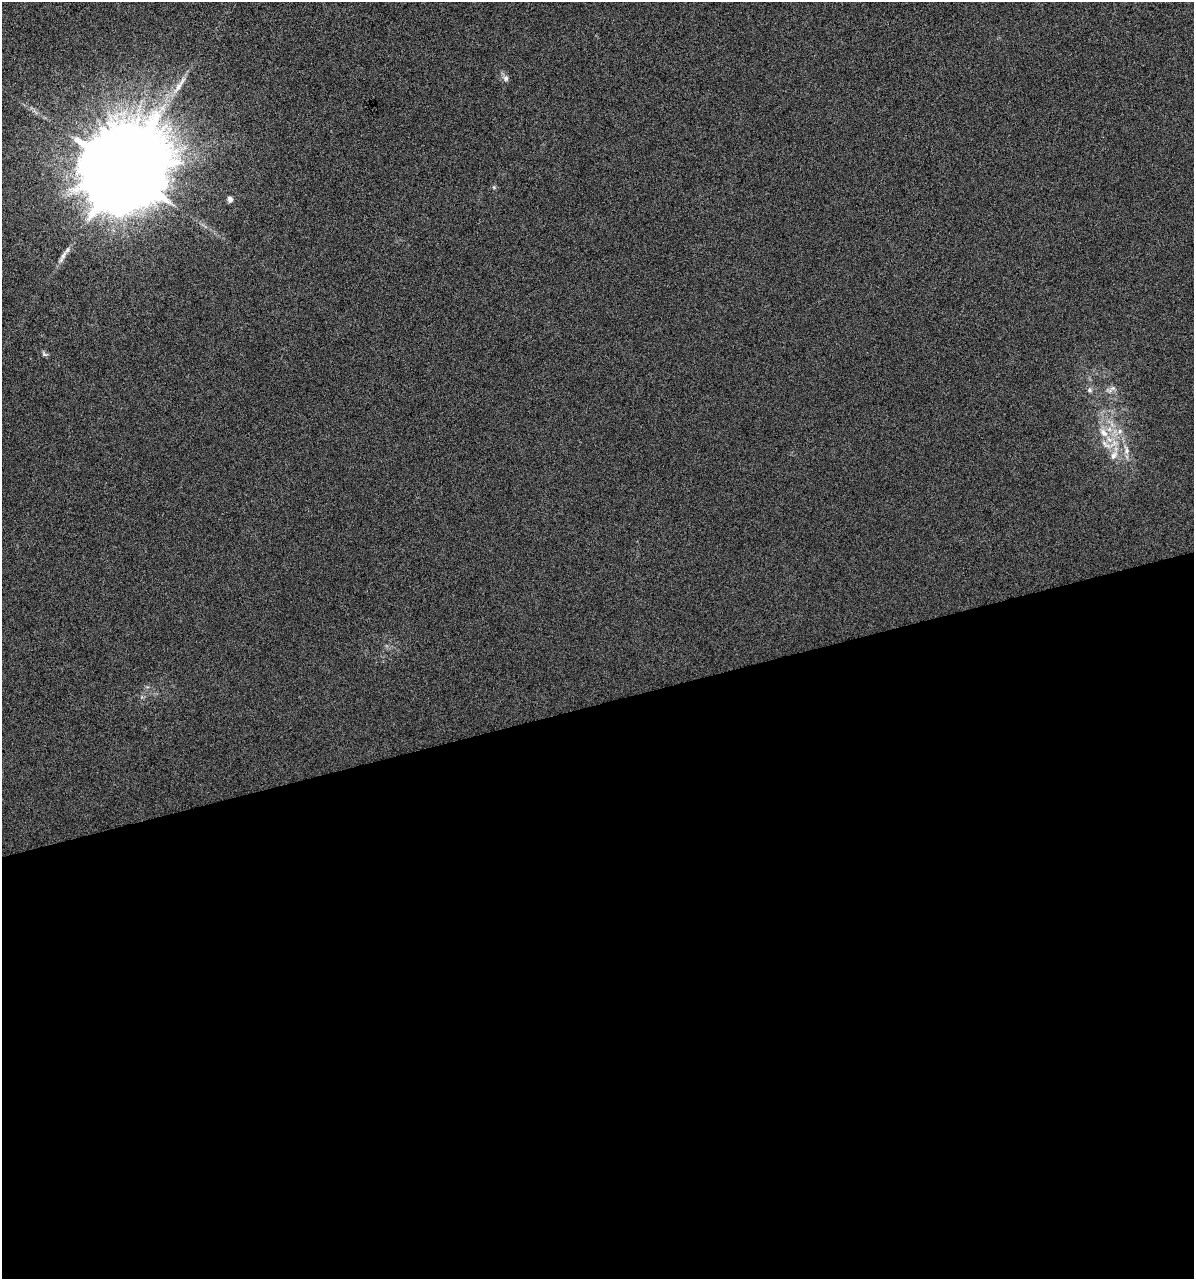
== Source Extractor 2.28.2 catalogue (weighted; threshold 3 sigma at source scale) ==
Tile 15 of 4 x 4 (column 3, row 4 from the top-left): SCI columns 2477-3668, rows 1-1277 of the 4903 x 5108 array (HDU 1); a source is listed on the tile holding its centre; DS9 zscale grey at full resolution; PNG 1196 x 1281 px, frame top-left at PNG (2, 2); no overlay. Shown black and unused: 45% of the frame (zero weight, under 3 of 6 exposures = <1% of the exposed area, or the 3 px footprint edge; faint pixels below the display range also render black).
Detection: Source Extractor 2.28.2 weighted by HDU 2 'WHT'; one run over the whole footprint, this tile lists its part. Background 4.23e-04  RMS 0.0027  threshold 0.0109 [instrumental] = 3 sigma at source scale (4.09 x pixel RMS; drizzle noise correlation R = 1.36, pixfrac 0.8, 0.0396/0.0396 arcsec/px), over >= 5 px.
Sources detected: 14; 1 long thin detection or spike segment (spike, bleed or trail) — not listed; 1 inside a brighter listed object's ellipse — not listed separately; the other 12 listed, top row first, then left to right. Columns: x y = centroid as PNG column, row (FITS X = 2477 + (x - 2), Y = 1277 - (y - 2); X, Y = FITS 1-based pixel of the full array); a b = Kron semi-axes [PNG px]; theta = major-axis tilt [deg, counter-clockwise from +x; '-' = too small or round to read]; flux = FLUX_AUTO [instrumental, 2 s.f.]
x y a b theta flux
506 78 8 7 - 0.91
122 170 24 21 65 6900
494 187 5 4 - 0.32
230 199 8 6 -69 0.8
63 255 17 6 62 1.5
45 354 10 5 -27 0.55
1113 388 16 6 18 1.2
1090 390 7 7 - 0.74
1120 431 8 6 38 1
1103 433 16 9 -47 3.2
1126 450 16 7 -80 2
1114 455 13 9 59 2.1